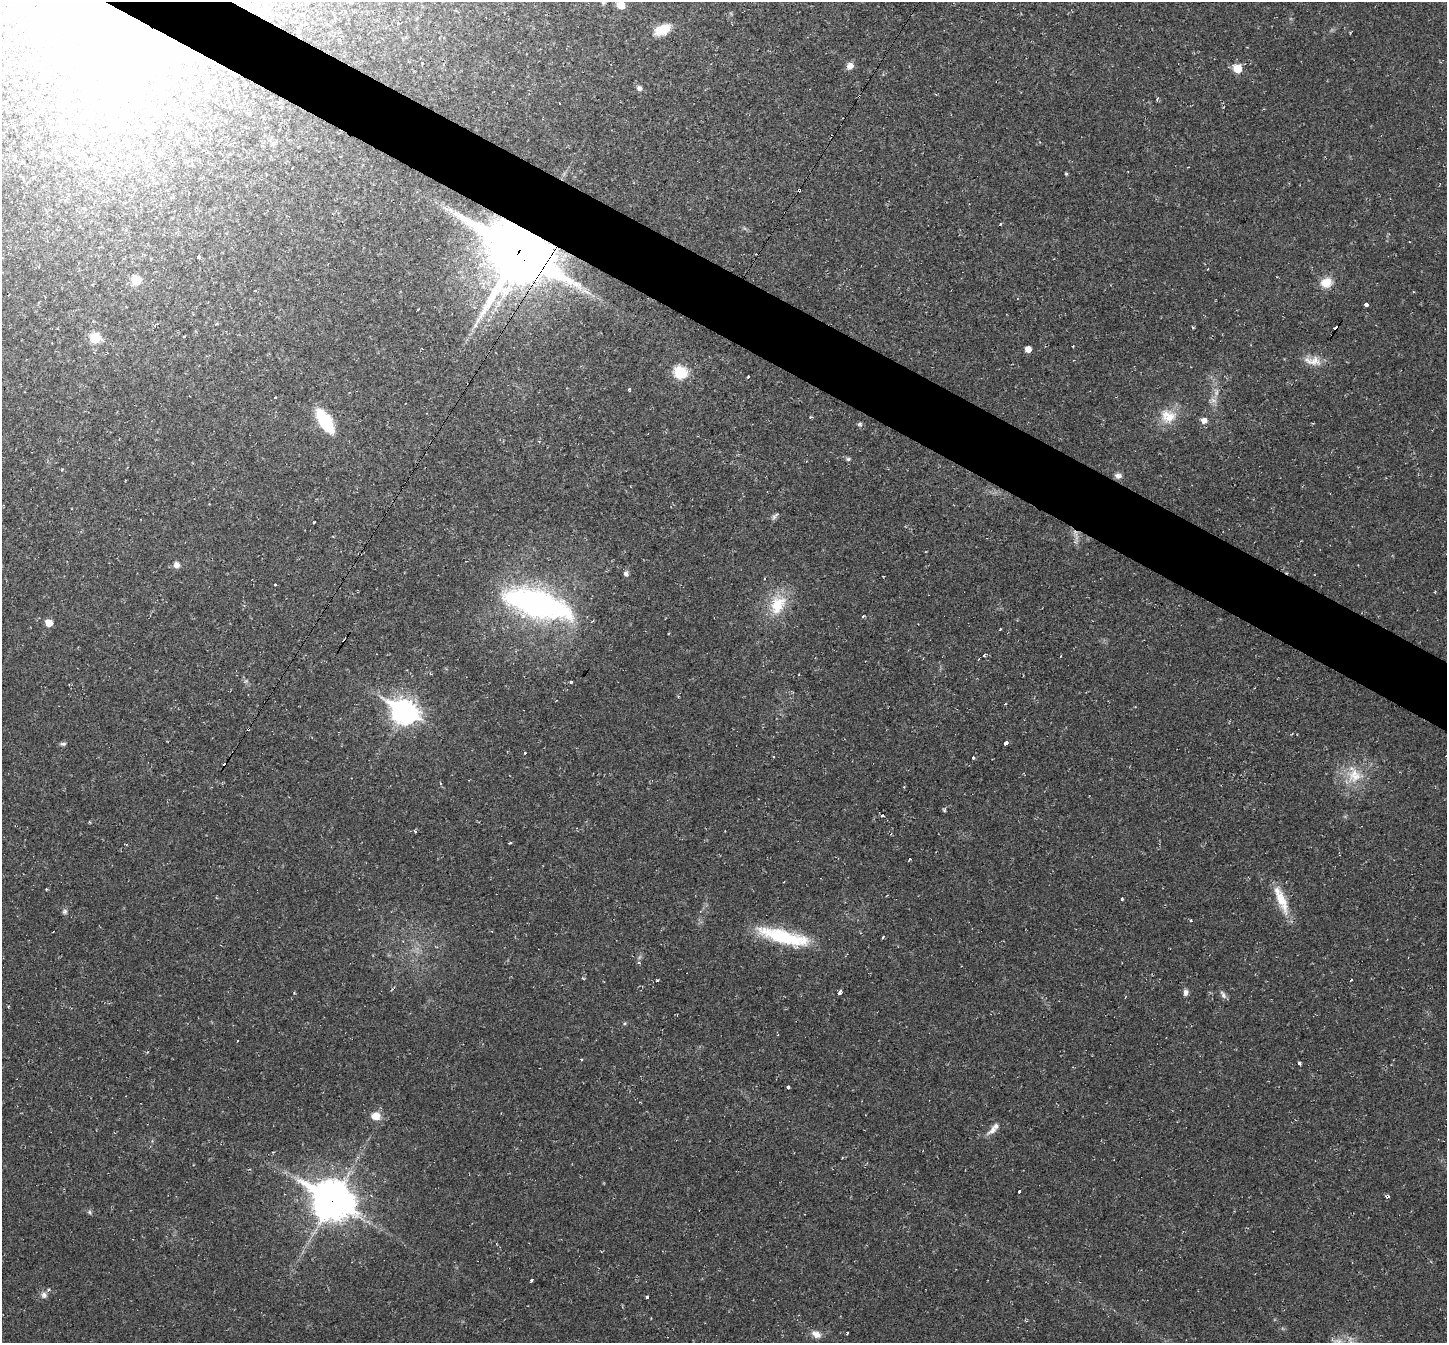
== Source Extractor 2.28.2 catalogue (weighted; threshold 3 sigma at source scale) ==
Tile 11 of 4 x 4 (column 3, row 3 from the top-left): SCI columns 2891-4335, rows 1486-2826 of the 5780 x 5789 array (HDU 1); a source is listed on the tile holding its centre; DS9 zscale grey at full resolution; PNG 1449 x 1345 px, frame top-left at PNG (2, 2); no overlay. Shown black and unused: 5% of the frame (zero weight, under 2 of 3 exposures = <1% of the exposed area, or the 3 px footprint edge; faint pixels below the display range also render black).
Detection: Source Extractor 2.28.2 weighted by HDU 2 'WHT'; one run over the whole footprint, this tile lists its part. Background 0.0216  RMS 0.006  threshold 0.0269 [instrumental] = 3 sigma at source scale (4.5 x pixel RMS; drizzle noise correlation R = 1.50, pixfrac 1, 0.05/0.05 arcsec/px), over >= 5 px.
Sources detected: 98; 8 cosmic-ray / hot-pixel residue — not listed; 3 inside a brighter listed object's ellipse — not listed separately; the other 87 listed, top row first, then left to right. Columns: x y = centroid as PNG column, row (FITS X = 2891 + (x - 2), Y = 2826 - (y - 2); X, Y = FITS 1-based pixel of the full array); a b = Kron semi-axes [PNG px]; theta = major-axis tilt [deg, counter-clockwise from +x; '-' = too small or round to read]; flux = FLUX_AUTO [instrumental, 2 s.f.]
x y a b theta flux
603 2 7 6 - 1.4
621 5 8 7 - 6.4
662 30 18 10 24 11
850 66 8 7 - 3.6
1237 68 6 5 - 16
639 88 6 6 - 2
859 96 3 3 - 2.3
1157 99 4 3 - 0.94
159 153 5 4 - 0.92
1066 174 4 3 - 0.74
799 190 3 3 - 3.9
1000 224 3 3 - 0.93
519 251 21 18 -20 4500
199 257 4 3 - 5
136 280 8 7 - 11
1326 282 13 11 21 8.6
585 291 17 8 -20 6.2
1366 304 3 3 - 7.9
476 325 11 6 69 2.9
1336 328 4 3 - 20
95 338 8 8 - 14
1073 346 3 2 - 0.37
1028 349 5 5 - 5.2
1313 361 26 11 -8 7.1
680 372 9 8 - 26
748 377 3 3 - 1.6
1216 392 9 5 71 2.3
275 398 3 2 - 0.68
1168 416 23 18 -5 13
1204 420 6 6 - 4.1
325 421 20 9 -57 40
860 424 7 5 15 1.1
848 459 6 5 - 1.1
62 470 4 3 - 0.82
1118 476 9 7 2 2.3
775 516 11 4 47 1.5
314 522 3 3 - 1.4
1075 533 12 5 -61 2.8
176 565 7 6 - 3
626 573 5 5 - 2.1
275 585 3 3 - 1.7
537 604 73 27 -17 140
777 605 28 20 62 20
863 616 3 2 - 1.1
49 623 5 5 - 9.5
344 641 4 3 - 29
984 655 3 3 - 1.7
1061 656 3 2 - 0.5
571 682 3 3 - 1.4
404 712 11 8 -29 480
248 729 4 3 - 2.7
1006 743 4 3 - 5.4
63 744 8 5 1 1.2
525 753 3 3 - 1.1
773 757 3 2 - 0.74
973 757 3 3 - 3.3
1355 775 19 14 -75 13
440 783 4 3 - 0.57
882 815 3 3 - 7.8
910 859 3 3 - 1
1122 899 3 3 - 2.2
1281 899 39 10 -67 14
65 911 6 5 - 1.3
1191 920 3 3 - 0.99
53 932 2 2 - 0.47
783 937 62 14 -14 40
883 937 3 3 - 1.6
1351 979 3 3 - 2.1
658 980 3 2 - 0.63
840 992 4 3 - 4.8
1185 992 8 5 85 2.1
1223 995 13 5 -59 1.9
625 1023 5 4 - 0.71
581 1060 3 3 - 1.3
1299 1063 3 3 - 3
788 1087 3 3 - 2.9
376 1116 9 8 - 7.3
992 1130 16 7 42 4.1
1019 1192 3 3 - 2.3
1387 1196 5 3 - 1.1
332 1201 15 12 -31 1500
89 1212 6 5 - 1
532 1280 4 3 - 3.3
44 1295 9 8 - 2.3
647 1297 3 3 - 3.5
847 1333 4 3 - 1.8
816 1334 13 8 -29 4
Overlapping masked pixels (flux is a lower limit): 9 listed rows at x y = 859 96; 799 190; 519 251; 1336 328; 1075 533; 344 641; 248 729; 1387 1196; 332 1201
Isophote crosses this tile's border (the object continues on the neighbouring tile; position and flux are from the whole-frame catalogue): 2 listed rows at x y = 603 2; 621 5